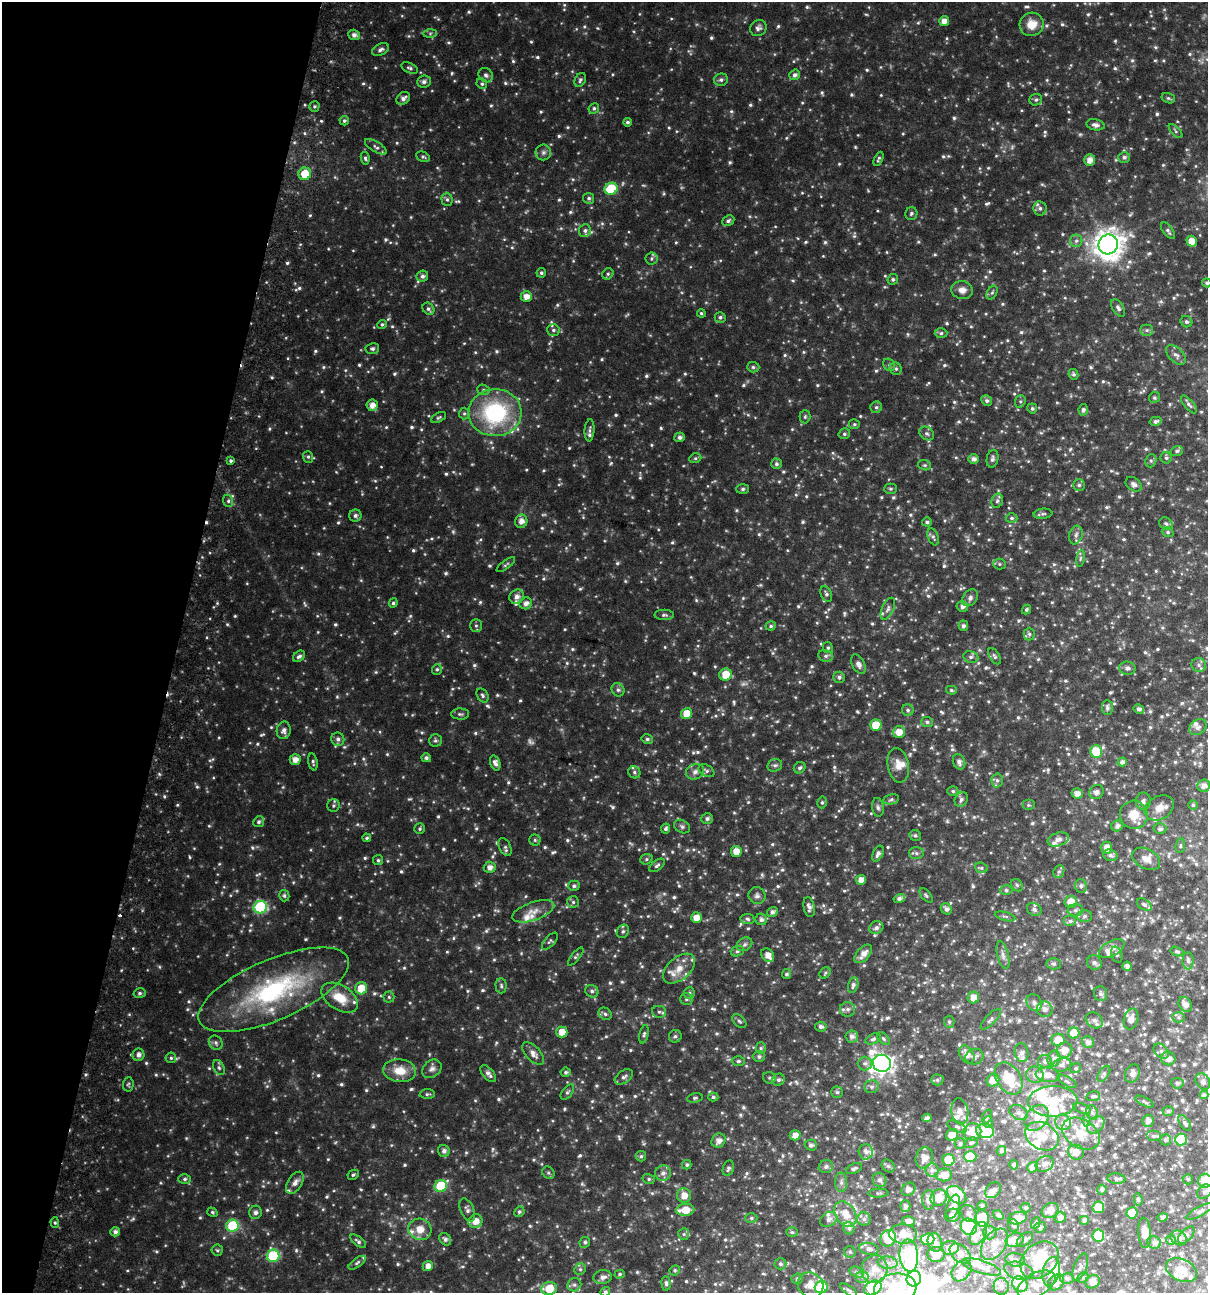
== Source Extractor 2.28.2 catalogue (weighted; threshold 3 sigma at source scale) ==
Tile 9 of 4 x 4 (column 1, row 3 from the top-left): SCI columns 293-1498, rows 1367-2657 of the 5468 x 5307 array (HDU 1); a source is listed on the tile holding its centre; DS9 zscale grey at full resolution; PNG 1210 x 1295 px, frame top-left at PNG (2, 2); each listed source drawn as its Kron ellipse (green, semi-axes under 4 px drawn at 4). Shown black and unused: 15% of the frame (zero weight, under 3 of 6 exposures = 5% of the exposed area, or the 3 px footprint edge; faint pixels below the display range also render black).
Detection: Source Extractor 2.28.2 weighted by HDU 2 'WHT'; one run over the whole footprint, this tile lists its part. Background 0.0352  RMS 0.0044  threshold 0.0181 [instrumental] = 3 sigma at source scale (4.09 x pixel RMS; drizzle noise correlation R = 1.36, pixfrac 0.8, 0.0396/0.0396 arcsec/px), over >= 5 px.
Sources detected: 1156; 8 too faint to see at this stretch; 4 inside a brighter object's white glare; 2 cosmic-ray / hot-pixel residue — neither listed nor drawn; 75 inside a brighter listed object's ellipse — not listed separately; of the other 1067, all 500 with FLUX_AUTO >= 0.64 (the completeness limit of this list) listed and drawn (567 fainter detections not listed), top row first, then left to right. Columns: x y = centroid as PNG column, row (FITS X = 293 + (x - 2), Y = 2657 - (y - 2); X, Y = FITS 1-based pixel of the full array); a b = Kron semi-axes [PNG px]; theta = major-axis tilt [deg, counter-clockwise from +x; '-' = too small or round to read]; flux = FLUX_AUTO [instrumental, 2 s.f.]
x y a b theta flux
944 21 5 5 - 2.7
1032 24 12 11 - 5.4
758 28 9 7 43 1.4
430 33 7 4 1 0.68
354 35 6 5 - 1.7
381 50 9 5 27 1.3
410 68 9 5 -23 0.88
486 75 8 6 -43 1.3
795 75 5 5 - 1.2
580 80 7 5 63 0.85
721 80 7 6 - 1.1
424 82 7 6 - 1.3
482 84 5 5 - 0.74
403 98 7 6 - 1.6
1168 98 7 5 -16 0.7
1036 100 6 5 - 0.85
314 106 5 5 - 0.68
594 108 5 5 - 0.77
344 121 5 4 - 0.76
628 122 4 4 - 0.81
1095 125 9 5 -11 1.4
1176 131 9 4 -47 0.73
376 147 12 5 -31 1.2
543 152 8 7 - 1.2
423 157 7 5 -26 0.7
1124 157 6 5 - 1
365 158 6 4 -79 0.75
878 159 7 3 65 0.73
1090 160 6 5 - 2.9
305 174 6 6 - 7.6
611 189 7 6 - 18
589 198 5 5 - 0.98
447 199 6 5 - 0.77
1040 208 7 6 - 1.2
911 213 6 6 - 0.8
728 221 6 5 - 0.89
585 230 6 6 - 1.2
1168 231 9 5 -53 0.9
1076 241 6 6 - 1.1
1192 241 5 5 - 4.2
1108 244 10 9 - 480
651 259 6 6 - 0.73
541 273 5 4 - 0.71
608 274 6 5 - 0.71
422 276 6 5 - 1.2
893 279 5 5 - 0.74
1207 283 4 4 - 0.77
962 290 11 9 -9 2.9
992 293 7 5 62 0.74
526 297 6 5 - 3.1
1118 308 10 5 -58 1.2
428 309 6 5 - 0.9
701 313 4 4 - 0.66
720 317 5 5 - 0.86
1186 322 6 5 - 0.86
382 324 5 4 - 0.68
553 330 6 6 - 0.98
1147 330 6 5 - 0.76
941 333 6 5 - 0.82
372 349 7 5 9 0.87
1176 355 12 7 -45 1.7
889 365 7 5 -49 0.83
753 367 6 5 - 0.72
896 369 6 5 - 0.86
1073 374 5 4 - 0.75
483 390 6 5 - 0.7
1154 398 6 5 - 0.72
987 401 5 5 - 0.95
1020 401 6 5 - 0.66
1189 404 11 4 -49 1
372 405 6 5 - 2.7
876 407 6 5 - 0.78
1032 408 5 5 - 0.8
1083 410 6 4 77 0.94
464 413 6 5 - 0.64
495 413 26 23 3 38
439 417 8 4 28 0.65
805 417 6 5 - 0.7
1155 421 6 4 12 1
854 424 5 5 - 0.66
589 430 11 5 86 1
927 433 8 6 -36 1
844 434 6 5 - 0.7
679 437 5 5 - 1.2
1177 451 6 5 - 0.9
308 457 6 5 - 0.68
695 458 6 4 21 0.64
1166 458 6 5 - 0.76
974 459 5 4 - 1.8
992 459 9 6 78 0.99
231 461 4 4 - 0.74
1151 461 7 5 69 0.76
776 464 5 5 - 0.87
925 465 6 5 - 0.67
1134 484 9 6 -35 1.6
1079 485 6 6 - 0.89
743 489 6 5 - 0.7
891 489 6 5 - 0.7
228 501 6 5 - 0.88
997 501 7 5 73 0.81
1043 514 9 5 5 0.83
355 516 6 6 - 0.9
1012 518 6 4 -1 0.88
521 521 6 6 - 2.6
927 522 5 4 - 0.83
1166 524 7 5 -39 0.93
1168 532 6 5 - 0.64
1076 535 9 6 71 1.5
933 537 9 5 -68 0.87
1080 558 8 4 81 0.69
999 564 6 5 - 0.66
506 565 11 4 36 0.73
826 594 8 5 -64 0.9
517 597 7 7 - 2.2
970 598 9 7 52 1.4
393 603 5 4 - 0.73
526 603 6 6 - 2
962 607 6 5 - 1.5
888 609 12 6 65 1.3
1026 609 5 4 - 0.65
664 615 9 5 -1 0.93
476 626 6 6 - 0.86
771 626 5 4 - 0.81
963 626 5 5 - 1.1
1029 634 6 5 - 0.82
828 648 6 5 - 0.69
299 656 6 5 - 0.99
826 656 7 6 - 1.2
994 656 9 5 -59 0.77
971 657 8 6 -12 0.95
858 664 10 6 -62 1.9
1199 665 7 7 - 1.2
1127 668 8 6 -4 1.5
437 669 5 5 - 0.71
725 674 6 6 - 6.1
839 677 6 5 - 0.98
618 690 7 6 - 1
951 690 5 4 - 0.65
482 695 7 5 -58 0.86
1107 708 7 5 -84 1.1
1139 709 5 5 - 1.2
908 710 6 6 - 0.79
460 714 9 5 -1 0.85
687 714 5 5 - 6.4
927 722 6 5 - 0.78
876 725 6 5 - 7.9
1198 727 9 7 36 1.4
284 730 9 7 78 1.7
899 732 6 6 - 3.6
338 739 7 6 - 1.2
647 739 6 4 -14 0.76
435 740 6 6 - 0.79
1096 751 6 6 - 12
426 758 5 4 - 0.98
295 760 5 5 - 2.8
313 762 8 4 -79 0.85
959 762 8 6 -70 1.7
1122 762 5 4 - 1.4
495 763 8 5 -69 1.5
775 765 7 6 - 1.1
898 765 17 10 -80 4.1
800 768 6 5 - 0.87
706 771 8 5 -31 0.91
634 772 6 5 - 0.85
695 772 9 7 26 1.7
997 780 7 5 -88 0.95
1204 786 6 6 - 2.1
953 791 5 4 - 0.66
1096 792 7 6 - 1.4
1077 793 5 5 - 2.2
891 799 8 5 12 0.79
961 799 8 6 58 1.2
1143 801 8 7 - 1.3
822 802 6 4 75 0.64
1028 805 6 5 - 0.68
1193 805 5 5 - 0.65
333 806 6 6 - 0.74
878 807 9 5 -82 1
1159 808 15 11 31 3.9
1134 815 14 13 - 6.9
707 818 6 5 - 1.1
259 822 5 5 - 0.9
1117 826 6 5 - 1.5
682 827 8 6 -30 0.91
420 829 5 5 - 0.65
666 829 5 4 - 0.8
1160 829 6 5 - 1.1
915 835 6 5 - 0.67
367 838 4 4 - 0.64
1058 839 11 6 19 1.9
535 840 5 5 - 0.65
1180 846 7 5 85 0.68
505 847 9 6 -62 0.97
1107 848 6 5 - 3.2
736 851 5 5 - 4.4
916 853 7 6 - 1
878 854 8 5 64 1.4
1110 855 7 5 -18 1.1
646 859 6 5 - 0.69
1146 859 15 10 -29 3.6
378 860 5 5 - 0.69
657 865 9 5 39 0.93
490 867 6 5 - 2.2
981 868 6 5 - 0.68
1059 872 6 5 - 0.8
861 880 5 5 - 2.9
1017 885 7 5 -47 0.72
574 886 6 5 - 0.86
1081 886 6 6 - 0.96
1006 890 6 5 - 0.81
757 895 9 8 - 1.3
926 895 8 4 -50 0.72
284 896 6 5 - 0.74
899 898 6 4 14 1.2
573 902 6 6 - 0.81
1071 902 6 6 - 4.8
1144 905 8 5 -31 0.87
260 907 7 6 - 33
809 907 10 5 -78 1.5
946 909 6 5 - 1.4
1034 909 7 6 - 1.1
1075 910 8 6 1 1.2
533 911 22 9 19 3.7
772 912 5 4 - 1.3
1005 916 10 3 -14 0.67
1084 916 7 6 - 0.97
696 918 5 5 - 3.7
747 919 7 5 -9 0.79
761 919 6 5 - 1.3
1070 921 6 5 - 0.85
876 928 7 6 - 1.2
623 931 7 5 58 0.92
550 941 10 5 48 0.83
745 944 8 6 33 1.1
1112 949 14 7 29 2.5
737 951 7 5 20 0.72
1177 951 7 4 -15 0.74
863 954 11 6 48 3
768 955 7 5 -51 2.9
1003 955 14 5 -76 1.6
1117 955 8 5 -71 0.75
576 956 11 4 51 0.74
1188 961 9 5 -89 1
1094 963 7 7 - 1.1
1054 964 7 5 -1 0.72
1127 966 4 4 - 1.1
679 969 19 11 41 4.6
825 973 6 5 - 0.65
786 974 5 4 - 0.86
853 985 8 5 76 1.2
501 986 7 5 -87 0.82
361 988 6 6 - 6.7
274 990 81 30 23 56
592 991 7 6 - 0.95
140 993 6 5 - 0.8
689 993 6 5 - 0.73
1100 994 7 6 - 0.98
389 997 5 5 - 0.68
340 998 20 12 -33 8.1
973 998 6 5 - 3.6
686 999 6 6 - 0.84
1034 1003 9 7 -57 1.3
1185 1004 8 6 -55 1.7
848 1009 7 7 - 1.3
1045 1009 8 7 - 1.6
659 1012 7 6 - 0.91
605 1014 7 5 -39 0.99
1179 1017 6 5 - 0.67
991 1019 13 5 47 1.1
1131 1019 11 7 74 2.5
1094 1020 9 7 -35 1.6
739 1021 8 5 -44 0.87
949 1022 6 5 - 0.71
821 1027 6 5 - 1
562 1032 5 5 - 4.3
1074 1033 5 5 - 7.4
644 1034 9 4 77 0.81
675 1036 6 6 - 0.84
852 1036 6 6 - 1.4
873 1039 8 5 24 0.87
883 1039 8 5 -45 0.71
1058 1040 6 6 - 5.2
1088 1042 6 5 - 1.7
216 1043 7 6 - 1.2
761 1048 6 5 - 0.68
1064 1050 8 7 - 4.3
1161 1051 9 6 -45 1.1
1022 1053 9 7 -81 1.5
533 1054 14 7 -47 2.4
138 1055 6 6 - 1.7
967 1055 10 6 -55 2.9
759 1057 6 5 - 0.9
974 1057 9 7 21 1.4
171 1058 5 5 - 0.74
1054 1058 8 6 74 1.1
1168 1058 7 6 - 2.1
738 1061 6 4 2 0.71
1045 1061 7 6 - 1.2
865 1063 7 7 - 1.1
882 1063 9 8 - 230
1062 1065 9 6 15 1.6
219 1068 8 5 -63 0.93
1076 1068 5 4 - 0.69
432 1069 10 8 40 1.7
400 1071 16 11 -7 6.4
566 1072 5 4 - 0.86
1133 1073 9 7 70 1.7
488 1074 10 5 -50 1.7
1104 1074 9 5 56 0.84
1035 1075 9 8 - 2.1
1048 1075 12 7 -8 2.7
624 1077 10 6 34 1.2
769 1078 6 5 - 0.74
1009 1078 17 12 -56 12
778 1080 6 6 - 1
937 1080 6 5 - 0.77
993 1080 6 6 - 4.4
1067 1081 11 4 -30 0.74
1203 1081 9 6 -59 1.5
1177 1083 6 5 - 0.83
128 1084 7 5 86 0.7
872 1087 7 6 - 0.95
567 1092 9 5 51 0.83
837 1092 5 5 - 0.66
427 1094 7 5 2 0.68
1204 1095 4 4 - 1
1093 1096 7 5 12 0.92
713 1097 5 4 - 0.68
695 1098 8 4 11 0.74
1053 1101 24 15 2 12
1145 1102 10 4 -28 0.7
1082 1108 9 5 -18 0.8
960 1111 13 8 -80 2.5
1168 1111 5 4 - 0.67
1019 1113 10 7 -26 1.6
1092 1113 7 5 -68 0.99
987 1117 7 4 69 0.78
927 1118 4 4 - 1.1
1037 1118 14 10 49 3.5
1087 1120 6 4 -89 0.75
1148 1121 6 6 - 1.4
988 1122 6 5 - 0.8
1063 1122 8 7 - 1.7
1185 1123 9 5 -57 0.92
1096 1125 10 7 44 1.8
957 1127 10 5 -23 0.96
985 1131 9 7 -10 13
972 1132 9 8 - 5.9
1081 1134 20 14 -32 7
795 1135 5 5 - 2.5
952 1135 6 5 - 3.7
1042 1136 18 13 -29 7
1154 1136 7 5 0 1
1165 1140 5 5 - 0.83
1181 1140 6 6 - 15
719 1141 7 6 - 2.2
971 1143 7 4 27 0.65
960 1144 5 5 - 1
811 1145 6 5 - 1.1
444 1151 6 6 - 1.5
1001 1151 5 4 - 0.69
866 1152 7 7 - 1.6
1076 1152 8 7 - 3.2
641 1156 5 5 - 0.7
970 1157 6 5 - 10
924 1158 11 8 72 2.7
949 1160 6 6 - 11
1044 1164 9 7 32 1.5
687 1165 5 4 - 0.72
1014 1165 5 4 - 0.8
888 1166 7 5 -42 0.85
826 1167 7 6 - 1.3
1033 1167 6 5 - 2.7
728 1168 8 5 71 0.95
854 1169 8 4 24 0.95
932 1170 6 6 - 1
548 1173 6 5 - 0.8
663 1173 8 7 - 1.9
353 1175 6 4 27 0.69
944 1175 8 6 9 3.9
185 1179 6 5 - 0.84
649 1179 6 5 - 0.78
1116 1179 9 5 -5 0.93
1188 1179 5 5 - 0.72
880 1180 7 6 - 1.3
1205 1181 7 7 - 11
841 1182 9 6 -87 1.2
295 1183 12 7 57 2.1
441 1186 6 6 - 20
909 1189 7 6 - 1.4
1102 1189 5 5 - 0.84
993 1190 9 6 45 1.7
1204 1192 8 6 45 1.2
878 1193 10 4 2 0.66
684 1195 7 7 - 3.6
957 1195 11 7 -41 20
939 1198 8 7 - 6.2
1138 1199 6 4 -84 0.72
929 1200 9 6 -89 2.6
905 1206 6 5 - 1.2
982 1206 4 4 - 0.77
953 1207 12 6 72 2.2
1098 1207 6 5 - 6.7
1026 1208 5 4 - 0.68
467 1210 12 6 -66 1.5
685 1210 9 6 5 5.9
1050 1210 9 7 29 3
1200 1211 15 5 29 1.2
212 1212 5 4 - 0.66
256 1212 6 6 - 1.1
519 1212 5 5 - 0.75
969 1213 9 7 -54 1.5
1132 1213 5 5 - 7.5
845 1214 13 9 -57 5.4
952 1215 7 6 - 2.7
998 1215 6 4 -34 0.93
1162 1217 5 4 - 1.2
751 1218 6 5 - 0.71
982 1218 8 6 -81 12
1017 1218 9 6 15 4.5
1060 1218 6 5 - 1.9
829 1219 9 7 28 1.6
864 1219 6 6 - 1.1
1084 1220 4 4 - 1.1
475 1221 7 6 - 4.1
909 1221 6 4 -17 2
55 1223 5 4 - 0.67
1036 1223 6 4 64 0.66
232 1226 6 6 - 20
1013 1226 6 5 - 0.88
969 1227 8 7 - 17
1040 1227 5 5 - 1
849 1228 6 5 - 0.89
420 1229 12 10 -22 5
115 1232 5 4 - 1.4
792 1232 6 5 - 0.68
990 1232 7 6 - 1.3
978 1233 12 7 61 2.3
1145 1233 15 6 -85 2.6
684 1234 6 5 - 0.72
903 1234 14 10 -3 5.3
1186 1235 10 6 48 1.1
1098 1236 6 6 - 11
888 1238 8 7 - 12
1179 1238 9 7 -35 1.6
445 1239 7 5 -49 1.1
927 1239 7 6 - 11
1015 1240 9 6 18 5.2
1025 1240 9 5 40 1
1171 1240 5 4 - 0.64
358 1241 9 4 -37 0.98
585 1242 5 5 - 0.85
935 1242 10 7 -73 2.1
1154 1242 7 6 - 1.3
994 1244 17 11 55 5.3
950 1248 8 7 - 4.8
869 1249 10 6 -12 1.4
217 1250 5 5 - 0.64
850 1252 6 5 - 0.67
960 1253 12 8 -43 3.4
936 1254 9 7 -5 7
273 1256 6 6 - 23
909 1256 16 9 -85 56
1015 1260 10 6 -8 1.5
1039 1260 21 16 42 14
357 1263 10 4 35 0.87
888 1263 10 6 -5 1.7
780 1264 6 5 - 0.83
428 1266 5 5 - 2.4
981 1267 20 6 -17 3.1
1080 1267 14 6 69 1.5
580 1269 6 5 - 0.66
874 1269 14 13 - 5.1
675 1270 5 5 - 0.64
1181 1270 16 10 -25 3.4
961 1271 12 8 51 4.1
1019 1271 15 8 -14 3.7
1051 1271 14 8 79 4
857 1272 7 5 -18 0.85
620 1274 5 4 - 0.65
603 1277 9 7 11 2
862 1277 6 6 - 1.1
1083 1277 6 5 - 0.69
1067 1278 6 5 - 1
797 1279 6 5 - 0.67
914 1279 8 7 - 31
1056 1282 9 7 43 3
1093 1282 7 6 - 2.5
666 1283 7 4 -85 0.95
1020 1284 8 7 - 7
574 1285 7 6 - 1
810 1285 13 12 - 4.8
1036 1285 21 11 29 5
1001 1286 8 7 - 1.6
821 1287 6 6 - 16
873 1288 9 6 29 21
895 1288 21 14 8 22
549 1289 8 6 10 8.8
849 1290 10 4 -36 0.65
605 1292 5 4 - 0.68
Isophote crosses this tile's border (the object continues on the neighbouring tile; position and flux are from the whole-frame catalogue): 7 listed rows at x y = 1207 283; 1205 1181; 821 1287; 873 1288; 895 1288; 549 1289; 605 1292